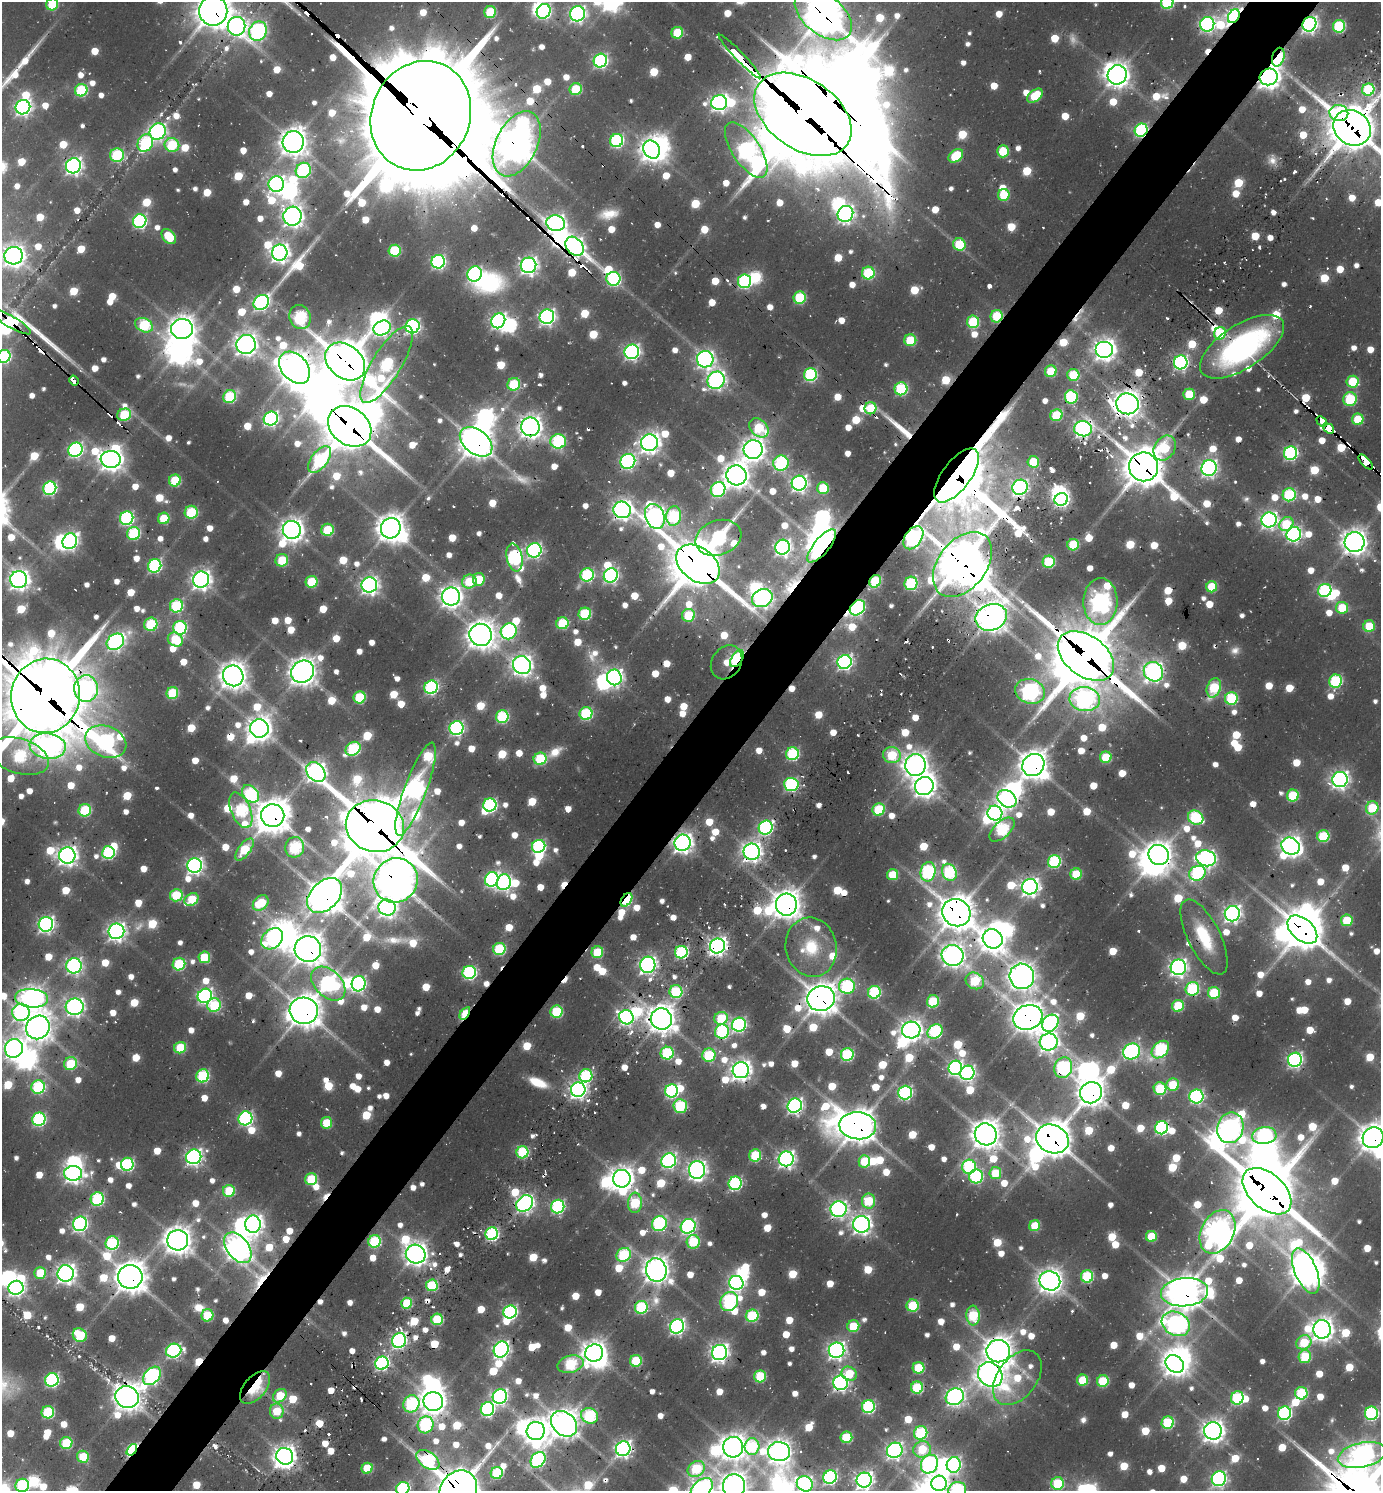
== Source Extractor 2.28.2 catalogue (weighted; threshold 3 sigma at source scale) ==
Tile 10 of 4 x 4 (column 2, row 3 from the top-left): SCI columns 1689-3067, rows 1584-3072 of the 6064 x 6050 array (HDU 1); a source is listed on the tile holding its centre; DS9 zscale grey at full resolution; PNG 1383 x 1493 px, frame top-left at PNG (2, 2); each listed source drawn as its Kron ellipse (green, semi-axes under 4 px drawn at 4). Shown black and unused: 5% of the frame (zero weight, under 2 of 3 exposures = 5% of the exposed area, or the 3 px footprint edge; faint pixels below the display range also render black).
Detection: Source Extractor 2.28.2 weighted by HDU 2 'WHT'; one run over the whole footprint, this tile lists its part. Background 0.0997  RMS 0.011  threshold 0.0473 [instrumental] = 3 sigma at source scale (4.5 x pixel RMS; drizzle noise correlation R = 1.50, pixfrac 1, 0.05/0.05 arcsec/px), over >= 5 px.
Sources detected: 1401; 21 too faint to see at this stretch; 96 inside a brighter object's white glare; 41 cosmic-ray / hot-pixel residue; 3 long thin detections or spike segments (spike, bleed or trail) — neither listed nor drawn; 11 inside a brighter listed object's ellipse — not listed separately; of the other 1229, all 500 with FLUX_AUTO >= 64.4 (the completeness limit of this list) listed and drawn (729 fainter detections not listed), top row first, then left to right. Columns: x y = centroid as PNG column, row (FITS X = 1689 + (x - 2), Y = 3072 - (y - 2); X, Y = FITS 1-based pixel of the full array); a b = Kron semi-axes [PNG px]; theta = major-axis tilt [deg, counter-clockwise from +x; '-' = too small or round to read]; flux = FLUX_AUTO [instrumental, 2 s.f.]
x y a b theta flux
1167 2 6 6 - 160
52 4 6 6 - 95
213 11 15 14 - 3200
544 11 7 6 - 300
490 12 6 6 - 97
577 14 8 7 - 540
823 15 33 19 -39 3400
1234 16 7 5 57 650
1207 24 7 7 - 410
1309 24 7 6 - 620
237 26 9 8 - 640
1339 26 6 6 - 160
258 31 10 8 64 470
677 33 6 5 - 85
740 56 30 4 -46 640
1278 57 9 6 74 140
600 61 7 6 - 340
1117 75 10 9 - 1400
1269 77 9 8 - 1300
576 89 6 6 - 90
1368 89 6 6 - 140
81 90 6 6 - 150
1035 96 9 5 39 68
719 103 8 7 - 650
23 107 7 7 - 550
1339 113 9 8 - 150
803 114 54 34 -34 15000
421 116 56 49 66 38000
1352 128 19 16 -36 5100
1141 130 7 6 - 260
158 132 8 7 - 500
617 141 7 6 - 250
293 142 11 10 - 1700
145 143 9 7 63 220
517 144 35 20 64 2600
172 145 7 7 - 120
652 150 9 8 - 1200
746 150 32 14 -57 840
1003 151 6 6 - 81
117 155 7 6 - 170
956 156 8 5 39 89
73 166 8 7 - 620
303 170 8 7 - 260
276 184 8 7 - 560
1004 195 6 5 - 66
845 214 8 7 - 550
292 216 9 9 - 1100
140 221 7 6 - 310
556 223 9 8 - 780
169 237 9 5 -46 65
959 244 6 6 - 85
575 246 10 8 -50 760
395 251 6 6 - 120
280 253 8 7 - 870
14 256 9 9 - 1100
438 262 7 6 - 320
529 265 8 7 - 700
868 273 6 6 - 140
475 274 8 7 - 360
613 279 7 7 - 250
744 281 7 6 - 280
800 298 6 6 - 130
261 302 8 7 - 440
997 316 6 6 - 91
300 317 12 10 -69 190
547 317 7 7 - 550
498 321 7 6 - 530
11 322 23 5 -30 1600
973 322 6 6 - 130
144 325 9 6 -27 140
413 326 7 6 - 370
382 328 9 7 29 410
182 329 11 10 - 1700
1220 333 6 6 - 110
910 340 6 6 - 73
246 344 10 9 - 1100
1242 347 48 22 33 410
1104 349 9 8 - 1100
632 352 7 7 - 500
4 356 6 6 - 210
705 359 8 8 - 640
345 362 22 16 -39 4400
1181 362 7 6 - 420
387 364 44 14 59 280
295 368 18 13 -48 2200
1051 371 6 5 - 69
810 375 6 6 - 210
1073 375 6 6 - 86
716 380 9 8 - 650
74 381 5 3 - 220
1353 382 6 6 - 86
514 384 6 6 - 110
901 389 6 6 - 170
1189 394 5 5 - 64
230 397 7 6 - 140
1071 397 6 6 - 170
1350 399 7 7 - 110
1127 404 11 10 - 1700
870 408 6 6 - 66
124 415 7 6 - 110
1056 415 6 6 - 100
271 419 7 6 - 370
1358 419 5 5 - 71
1322 421 6 4 -39 340
350 426 23 18 -38 5600
530 427 9 9 - 1200
759 428 11 8 -45 93
1329 428 6 4 -37 590
1083 429 9 7 -7 650
558 441 8 7 - 240
476 442 18 12 -38 2400
650 443 8 8 - 1000
1165 448 13 10 59 95
753 449 9 9 - 1200
75 450 7 7 - 390
1291 453 7 6 - 310
111 459 10 8 -7 1300
320 459 16 8 53 190
628 461 8 7 - 410
1033 462 6 5 - 72
1366 462 9 4 -47 770
781 463 8 7 - 250
1144 467 14 14 - 3700
1209 468 8 7 - 560
736 475 10 10 - 1500
956 475 32 14 53 6400
175 480 6 6 - 99
799 483 7 7 - 560
1020 487 8 7 - 460
50 488 7 6 - 270
823 488 6 6 - 81
718 489 8 7 - 230
1289 495 6 6 - 170
1061 499 7 6 - 430
622 510 9 8 - 930
191 512 6 6 - 120
655 516 13 9 -67 970
674 516 10 7 81 180
127 518 7 6 - 280
164 518 6 5 - 72
1269 520 7 7 - 620
1286 524 7 6 - 77
391 528 10 9 - 1800
292 530 9 9 - 1300
327 530 6 6 - 97
134 534 6 6 - 150
1294 534 7 7 - 450
718 538 23 17 19 310
913 538 13 8 55 620
70 541 8 7 - 450
1355 542 10 10 - 1500
1073 545 6 5 - 84
822 546 20 7 51 2000
783 547 7 7 - 590
534 550 7 7 - 410
515 558 14 7 -77 340
282 560 6 6 - 71
1049 562 6 6 - 120
698 564 24 16 -37 7400
962 564 37 24 52 5700
155 566 7 6 - 250
587 575 7 6 - 200
611 575 7 7 - 370
479 579 6 6 - 69
19 580 8 8 - 980
201 580 8 8 - 880
875 581 6 5 - 120
311 582 6 5 - 91
469 582 7 6 - 68
911 583 7 6 - 170
369 585 8 7 - 700
1212 587 5 5 - 73
1325 590 7 6 - 220
451 597 9 9 - 1000
762 598 11 8 27 760
1100 602 23 17 90 880
176 606 7 6 - 170
857 608 8 6 44 290
1342 608 6 6 - 71
585 614 6 6 - 140
688 615 6 6 - 85
991 617 16 13 20 2100
562 623 6 6 - 100
151 624 6 6 - 130
1369 626 6 5 - 65
180 628 7 6 - 220
509 631 8 7 - 310
481 635 11 11 - 1900
175 639 8 6 -34 72
115 642 9 7 37 550
1086 656 31 20 -36 7700
737 659 9 5 56 300
726 662 18 14 55 230
845 662 7 7 - 420
522 665 9 8 - 1000
303 672 12 10 40 1800
1153 672 10 9 - 840
233 676 10 10 - 2000
614 677 8 7 - 600
1336 681 6 6 - 190
431 687 7 6 - 280
86 688 13 12 - 600
1214 688 10 7 70 110
1030 691 15 12 -17 730
172 693 6 5 - 110
46 696 37 34 81 12000
360 697 6 6 - 120
1231 698 6 6 - 140
1085 699 15 12 -8 680
586 714 6 6 - 170
502 717 6 6 - 170
259 728 9 9 - 1300
456 728 7 6 - 360
106 742 21 15 -21 480
48 746 18 13 -8 710
353 749 8 6 37 170
792 754 6 6 - 190
892 755 9 8 - 100
19 756 30 17 -17 220
1106 757 6 5 - 81
540 759 6 6 - 120
915 765 11 10 - 1400
1033 765 12 10 45 1900
316 772 11 8 -46 910
1340 779 8 7 - 680
791 784 7 6 - 300
924 786 9 9 - 1300
415 789 49 11 70 870
250 794 10 7 -49 200
1293 795 6 6 - 110
1007 799 10 8 -36 670
490 805 6 6 - 260
1372 808 7 6 - 95
879 809 6 6 - 110
85 810 6 6 - 120
241 810 19 9 -67 210
995 813 7 7 - 550
273 815 11 11 - 2600
1196 818 8 6 -28 170
375 826 29 26 -14 9000
766 827 7 6 - 340
1002 830 15 8 42 170
1323 836 6 6 - 120
683 843 8 8 - 980
539 846 7 6 - 260
1291 846 9 8 - 1000
295 847 10 9 - 190
244 849 13 6 53 96
108 852 6 6 - 210
752 852 8 8 - 940
67 855 8 8 - 920
1159 855 10 9 - 1500
1206 858 10 8 -14 590
1054 861 6 6 - 180
195 865 7 7 - 560
928 872 9 7 76 270
949 872 9 7 -64 200
1197 873 8 7 - 220
1076 874 6 5 - 84
893 875 6 5 - 71
492 879 7 6 - 380
396 880 23 21 48 3900
504 882 8 7 - 440
1030 887 8 7 - 800
176 895 6 6 - 97
325 895 20 14 44 2900
191 899 7 5 36 80
626 900 7 5 55 170
261 903 9 6 44 87
786 905 11 10 - 1900
387 908 9 8 - 760
956 913 14 13 - 3000
1232 914 8 7 - 660
1347 920 6 5 - 68
46 924 7 7 - 560
1302 930 17 10 -41 3600
116 931 8 7 - 730
1204 937 41 16 -63 79
272 939 12 9 43 200
993 939 10 9 - 1600
717 946 7 7 - 790
811 947 30 25 -77 67
308 949 13 13 - 2300
499 949 6 6 - 140
597 952 6 5 - 92
681 952 6 6 - 230
953 955 11 10 - 1300
204 957 6 6 - 81
179 964 6 6 - 130
648 965 8 7 - 670
74 966 7 7 - 450
1178 967 8 7 - 680
469 972 7 6 - 280
1022 976 13 12 - 1700
975 981 10 8 -30 100
328 984 20 13 -45 420
359 984 8 7 - 340
847 986 8 7 - 240
1192 989 7 6 - 180
676 992 6 6 - 130
874 992 6 6 - 190
1214 993 6 6 - 100
205 996 7 7 - 450
32 998 16 9 -5 1200
821 999 14 12 14 2600
933 1001 6 6 - 99
214 1005 7 6 - 110
1178 1006 6 5 - 90
75 1007 9 8 - 700
304 1011 14 13 - 2600
21 1012 8 8 - 430
557 1012 6 6 - 130
465 1013 7 4 56 82
626 1017 7 7 - 500
1028 1017 15 12 18 2200
721 1018 7 6 - 87
661 1019 11 10 - 1900
1050 1023 9 7 51 350
739 1025 7 7 - 360
38 1027 12 11 - 1500
911 1030 9 8 - 1000
935 1031 8 6 38 230
722 1032 7 7 - 200
1049 1042 9 8 - 700
14 1048 9 9 - 980
180 1048 6 5 - 80
1160 1050 10 7 44 230
1132 1051 9 7 29 380
667 1053 6 6 - 160
709 1055 6 6 - 120
847 1055 6 6 - 180
1295 1060 7 7 - 460
71 1064 7 6 - 87
955 1068 7 7 - 390
1063 1068 10 8 70 260
741 1070 8 8 - 990
967 1073 7 7 - 400
203 1076 6 6 - 180
586 1076 7 6 - 180
1173 1085 6 6 - 71
38 1087 7 6 - 190
1160 1089 6 6 - 120
578 1090 7 7 - 680
671 1091 7 6 - 270
905 1092 7 7 - 340
1091 1093 11 10 - 1700
1196 1096 7 7 - 330
680 1106 7 6 - 160
795 1106 7 7 - 530
245 1118 7 6 - 330
39 1119 7 6 - 240
326 1123 5 5 - 65
858 1126 18 13 -4 2800
1161 1128 6 6 - 280
1230 1128 15 13 71 930
986 1134 11 10 - 2200
1264 1136 12 8 6 320
1373 1138 11 10 - 1800
1052 1139 17 14 -27 3300
522 1152 6 6 - 160
755 1155 6 6 - 94
194 1157 8 7 - 600
786 1159 7 7 - 650
669 1161 7 7 - 430
864 1161 6 6 - 70
127 1164 6 6 - 210
969 1167 7 7 - 210
697 1170 9 8 - 820
73 1173 9 7 -3 720
995 1173 6 6 - 68
976 1176 7 6 - 210
311 1179 6 6 - 100
622 1179 9 9 - 1300
735 1183 7 6 - 230
229 1191 6 6 - 87
1267 1191 28 17 -42 9700
97 1199 7 6 - 180
869 1201 7 6 - 96
525 1203 9 7 41 630
635 1203 10 7 87 130
558 1207 7 6 - 290
839 1209 8 8 - 540
80 1224 7 7 - 400
253 1224 8 8 - 800
659 1224 8 7 - 230
862 1224 8 8 - 880
688 1226 7 7 - 380
1035 1226 5 5 - 65
1217 1232 23 16 63 1700
492 1234 6 6 - 250
1151 1236 5 5 - 69
178 1240 10 10 - 1800
375 1241 6 6 - 160
693 1242 7 6 - 100
112 1243 7 6 - 200
238 1248 17 11 -53 1500
416 1254 10 9 - 1300
624 1255 7 6 - 170
656 1270 12 10 -82 1700
1306 1271 24 11 -67 2300
40 1273 6 6 - 64
66 1273 8 8 - 900
1087 1276 6 6 - 150
130 1277 12 12 - 2300
1050 1281 10 9 - 1400
736 1283 7 7 - 450
432 1285 6 6 - 120
16 1288 7 7 - 480
1185 1292 24 14 5 2700
729 1301 10 8 62 270
407 1303 5 5 - 87
913 1306 6 6 - 110
641 1307 6 6 - 170
510 1312 7 6 - 320
207 1315 6 6 - 82
973 1315 10 6 -85 130
752 1316 6 6 - 140
437 1319 6 5 - 110
1176 1324 15 11 -27 850
677 1326 7 7 - 460
853 1326 6 6 - 72
1322 1329 9 8 - 1200
80 1335 7 6 - 100
399 1341 8 6 74 480
1304 1342 8 7 - 75
501 1349 8 7 - 610
837 1350 8 7 - 710
174 1351 8 7 - 350
998 1351 12 11 - 2000
720 1352 8 7 - 800
594 1353 9 8 - 1400
1305 1357 6 6 - 88
636 1361 6 6 - 110
382 1363 7 6 - 350
570 1364 13 8 13 140
1175 1364 10 8 -41 1300
918 1368 6 5 - 87
849 1374 8 6 -33 65
990 1375 13 11 -46 1300
152 1376 10 7 47 410
760 1376 6 6 - 96
1017 1378 31 19 53 78
52 1380 7 6 - 270
1083 1380 5 5 - 66
1103 1381 6 5 - 100
840 1383 7 7 - 500
255 1387 19 11 50 88
917 1388 6 6 - 130
1301 1393 6 6 - 140
280 1396 7 6 - 69
500 1396 7 7 - 460
127 1397 12 11 - 1700
955 1397 9 8 - 690
1237 1398 7 6 - 160
433 1402 10 9 - 1500
411 1404 9 8 - 220
868 1407 6 6 - 230
487 1409 7 6 - 270
277 1411 7 7 - 66
48 1412 6 6 - 150
1284 1413 7 6 - 290
1372 1413 7 6 - 240
589 1416 8 7 - 190
1168 1423 6 6 - 140
564 1424 14 11 -44 2000
425 1425 8 8 - 230
536 1431 9 9 - 1400
1213 1431 9 8 - 1200
921 1433 7 6 - 180
846 1437 6 5 - 93
66 1443 6 6 - 100
752 1446 8 7 - 160
733 1447 10 10 - 1600
623 1449 7 7 - 630
922 1449 9 8 - 72
132 1450 7 4 53 250
895 1450 8 7 - 540
779 1452 11 9 -6 1300
1362 1455 24 12 13 1300
285 1456 8 8 - 1200
83 1457 6 6 - 75
428 1460 13 8 -35 200
538 1460 8 6 52 300
929 1464 9 8 - 510
954 1465 8 7 - 400
367 1468 6 5 - 69
696 1469 9 7 38 130
497 1473 6 6 - 120
830 1477 7 6 - 310
1219 1479 7 7 - 390
864 1480 7 7 - 800
939 1483 8 7 - 580
1058 1483 6 6 - 120
805 1484 8 7 - 400
22 1485 7 6 - 180
734 1486 12 11 - 1700
403 1488 7 6 - 240
701 1489 13 8 47 950
458 1490 20 17 51 5000
957 1490 9 8 - 240
Overlapping masked pixels (flux is a lower limit): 101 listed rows (the first 20) at x y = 213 11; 823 15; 1234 16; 1207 24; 1309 24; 740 56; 1278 57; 1269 77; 1368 89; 1339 113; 803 114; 421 116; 1352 128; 1141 130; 517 144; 140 221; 556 223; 575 246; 997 316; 11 322
Isophote crosses this tile's border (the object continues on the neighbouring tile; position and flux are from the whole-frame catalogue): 25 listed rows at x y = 1167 2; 52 4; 213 11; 544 11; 823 15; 1368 89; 1352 128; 14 256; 4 356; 46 696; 19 756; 32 998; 14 1048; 1373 1138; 1362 1455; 864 1480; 939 1483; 1058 1483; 805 1484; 22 1485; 734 1486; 403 1488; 701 1489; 458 1490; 957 1490
Unlisted compact peaks at least as high as the median listed source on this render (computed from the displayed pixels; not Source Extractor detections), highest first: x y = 1331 1450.